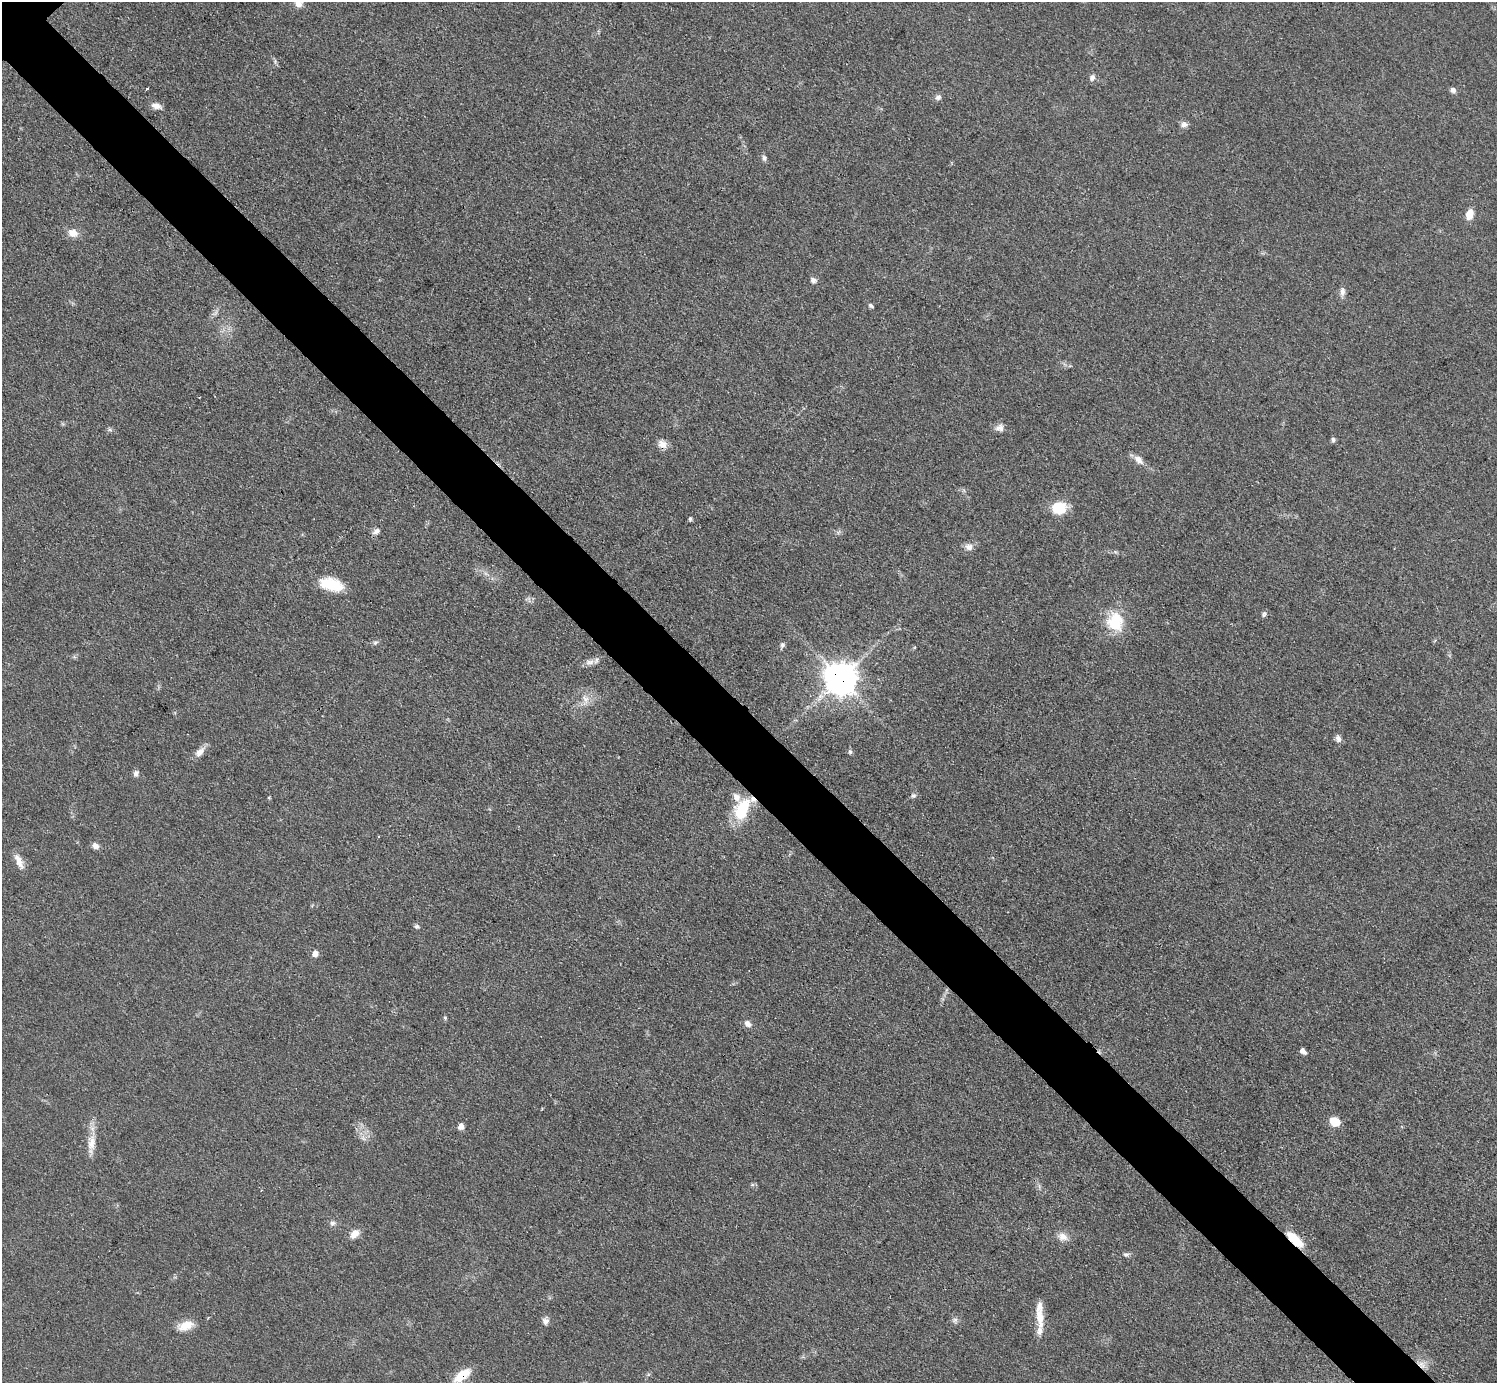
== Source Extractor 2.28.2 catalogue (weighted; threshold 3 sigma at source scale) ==
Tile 6 of 4 x 4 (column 2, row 2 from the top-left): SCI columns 1498-2992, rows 3065-4445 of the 5984 x 5984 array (HDU 1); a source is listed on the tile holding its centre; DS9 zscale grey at full resolution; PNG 1499 x 1385 px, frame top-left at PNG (2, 2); no overlay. Shown black and unused: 5% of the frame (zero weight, under 3 of 4 exposures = <1% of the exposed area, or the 3 px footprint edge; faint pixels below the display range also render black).
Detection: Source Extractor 2.28.2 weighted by HDU 2 'WHT'; one run over the whole footprint, this tile lists its part. Background 0.0797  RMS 0.0063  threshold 0.0285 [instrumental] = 3 sigma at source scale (4.5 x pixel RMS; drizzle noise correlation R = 1.50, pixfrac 1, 0.05/0.05 arcsec/px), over >= 5 px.
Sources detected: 62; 4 inside a brighter listed object's ellipse — not listed separately; the other 58 listed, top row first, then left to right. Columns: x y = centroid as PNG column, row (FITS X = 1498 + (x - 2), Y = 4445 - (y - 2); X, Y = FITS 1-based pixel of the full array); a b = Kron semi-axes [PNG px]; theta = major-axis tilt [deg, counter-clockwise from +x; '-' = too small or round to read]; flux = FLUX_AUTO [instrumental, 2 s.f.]
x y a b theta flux
298 4 9 8 - 4
1092 78 9 7 60 2.3
147 88 4 3 - 2.6
1453 90 7 6 - 2.2
938 97 8 7 - 2.2
156 106 12 7 -14 3.7
1184 124 9 7 18 2.5
764 158 9 6 -71 1.6
1470 214 10 7 70 8
73 233 12 9 -18 6.2
813 280 7 6 - 2.4
1342 291 11 7 86 3.1
871 306 7 4 -34 1.3
1000 428 12 9 10 3.4
110 430 7 4 -19 1.1
1333 440 7 5 -86 1.4
662 444 13 10 -38 4.6
1138 460 15 8 -42 4.8
1059 508 17 14 2 16
690 519 5 4 - 1.1
376 531 11 7 30 2.8
969 547 11 9 -24 3.7
332 584 27 13 -14 20
529 599 10 3 -79 1.1
1264 614 8 5 78 1.4
1115 621 25 21 -85 23
375 643 6 4 44 1.2
782 645 6 6 - 1.7
589 662 12 7 0 3.5
841 678 12 11 - 760
585 698 13 8 -48 4.7
1338 738 8 7 - 2.8
200 752 15 8 46 4.8
850 752 6 5 - 1.2
136 773 8 6 81 2.2
913 796 7 7 - 1.5
742 810 28 16 66 26
95 846 8 7 - 2.9
19 861 21 8 -65 5.8
417 926 7 5 -3 1.4
315 954 7 6 - 3.5
445 1018 5 4 - 0.81
748 1024 10 7 -37 3.4
1303 1051 7 5 -45 2.8
1334 1122 9 7 -30 14
461 1126 6 5 - 4.3
91 1143 26 11 88 9.3
332 1223 8 6 3 1.9
354 1234 12 8 44 5.5
1062 1236 12 10 -27 5.4
1295 1239 23 9 -43 14
1126 1255 9 5 4 1.6
1040 1318 27 9 -83 10
955 1320 7 6 - 1.8
546 1321 9 8 - 2.9
186 1325 21 11 19 8.6
1421 1365 11 9 -44 4.8
462 1375 20 9 38 14
Overlapping masked pixels (flux is a lower limit): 4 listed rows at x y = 841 678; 1295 1239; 1421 1365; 462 1375
Isophote crosses this tile's border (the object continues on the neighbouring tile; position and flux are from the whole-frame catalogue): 1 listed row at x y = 298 4